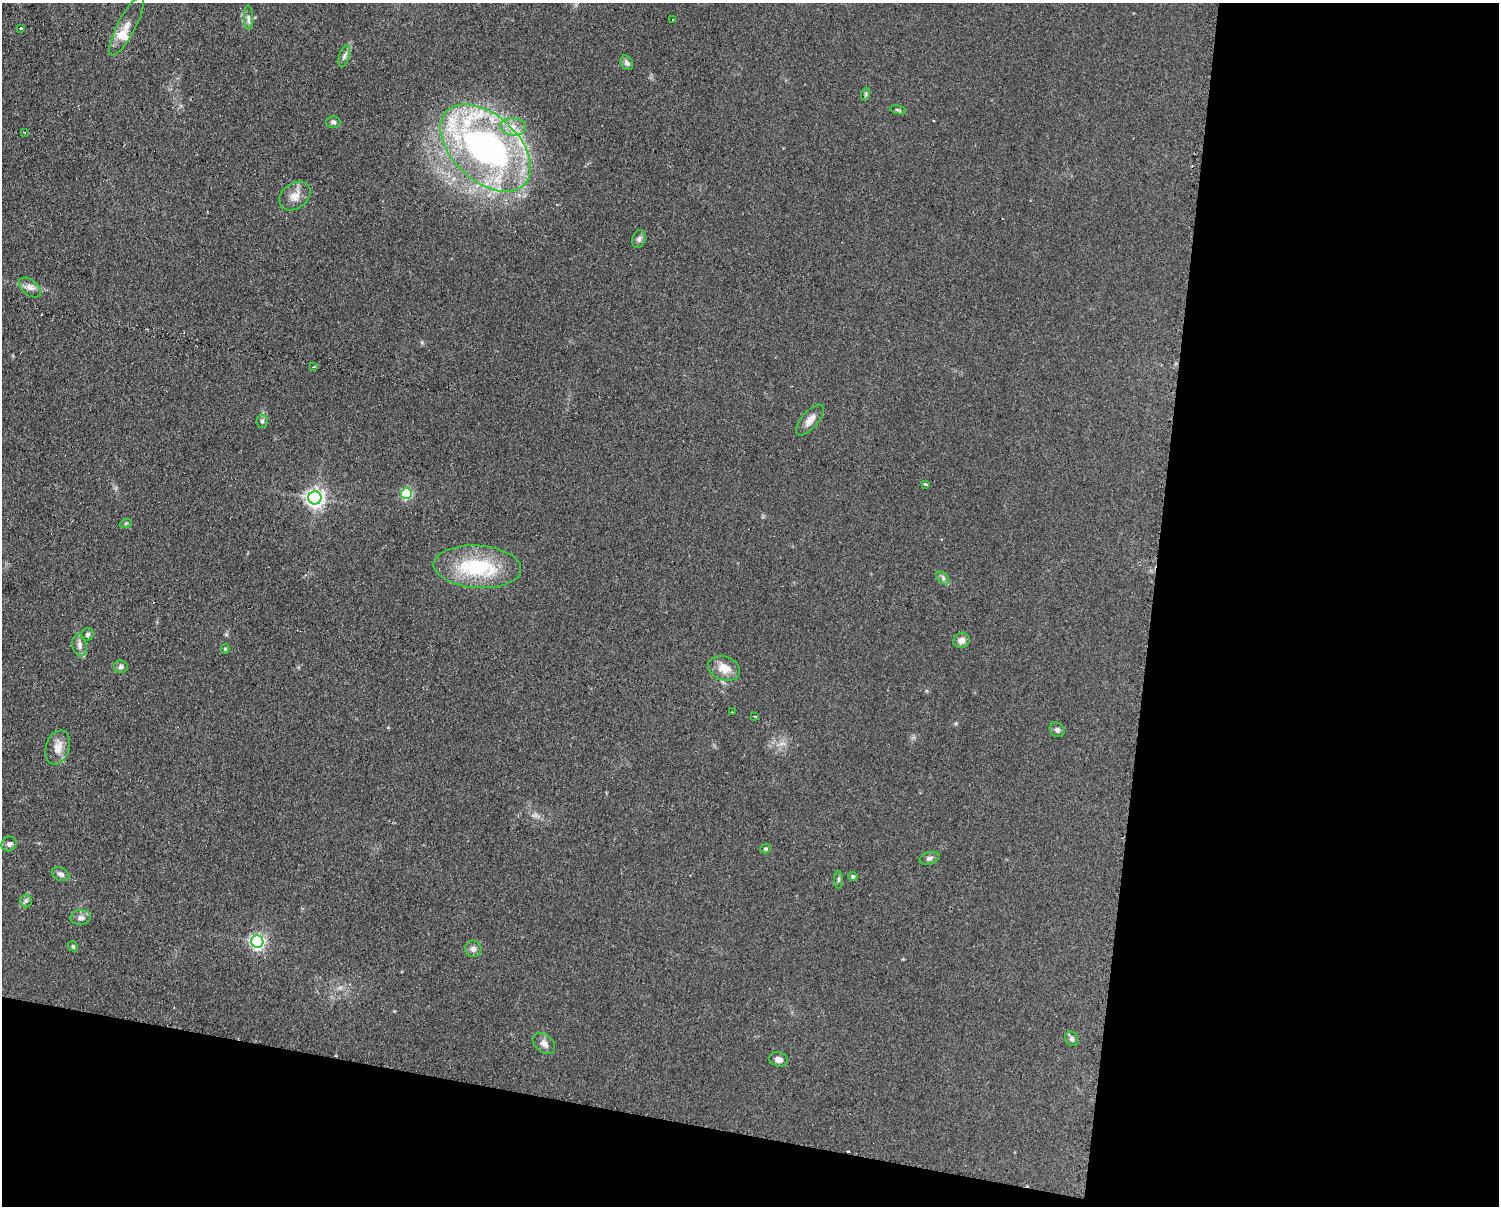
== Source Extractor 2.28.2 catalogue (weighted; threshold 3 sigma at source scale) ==
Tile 12 of 3 x 4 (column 3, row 4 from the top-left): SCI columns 3117-4613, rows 1-1204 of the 4863 x 4814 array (HDU 1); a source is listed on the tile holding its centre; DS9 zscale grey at full resolution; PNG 1501 x 1208 px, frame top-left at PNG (2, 3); each listed source drawn as its Kron ellipse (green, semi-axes under 4 px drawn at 4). Shown black and unused: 30% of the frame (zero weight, under 2 of 3 exposures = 2% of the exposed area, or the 3 px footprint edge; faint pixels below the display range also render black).
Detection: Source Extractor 2.28.2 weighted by HDU 2 'WHT'; one run over the whole footprint, this tile lists its part. Background 0.098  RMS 0.011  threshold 0.0502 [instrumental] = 3 sigma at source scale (4.5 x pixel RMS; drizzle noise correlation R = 1.50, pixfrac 1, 0.05/0.05 arcsec/px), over >= 5 px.
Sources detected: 62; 1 inside a brighter object's white glare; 5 cosmic-ray / hot-pixel residue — neither listed nor drawn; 8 inside a brighter listed object's ellipse — not listed separately; the other 48 listed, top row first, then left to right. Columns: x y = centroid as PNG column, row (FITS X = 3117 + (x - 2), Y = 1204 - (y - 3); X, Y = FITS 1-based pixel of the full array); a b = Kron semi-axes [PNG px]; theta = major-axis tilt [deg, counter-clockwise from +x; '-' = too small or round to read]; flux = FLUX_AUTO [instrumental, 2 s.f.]
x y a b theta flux
248 17 12 4 -88 3.5
673 20 3 2 - 1.7
127 26 33 9 62 13
21 28 3 3 - 2.7
344 56 11 5 73 3.5
627 63 7 6 - 4.6
866 94 7 4 71 1.6
898 110 8 4 -14 1.8
333 122 7 6 - 2.8
513 127 13 8 -4 11
25 132 3 2 - 0.87
486 148 54 33 -43 380
295 196 17 12 37 12
639 239 9 6 71 3.4
30 287 13 7 -39 6.4
313 367 3 2 - 1.3
810 420 19 8 49 8.9
262 421 6 5 - 2.3
925 485 3 3 - 30
406 494 5 5 - 100
315 498 6 6 - 500
126 523 6 4 18 1.5
477 567 44 21 -4 83
943 578 8 5 -46 2.8
87 634 6 6 - 2.7
961 640 8 7 - 6.6
80 645 11 7 -80 5.7
225 649 5 4 - 1.5
121 667 7 6 - 3.2
724 668 16 12 -20 14
732 712 3 2 - 1.3
755 716 4 3 - 3.5
1057 730 8 6 -42 3.2
58 747 17 11 72 13
9 844 7 7 - 4.3
766 849 5 4 - 1.6
929 858 10 6 17 3.2
61 874 9 6 -28 4.5
853 876 4 4 - 2.3
839 880 9 4 90 2.1
26 901 6 6 - 2.6
81 918 10 7 3 5
257 942 6 6 - 290
73 946 5 4 - 1.7
473 949 8 8 - 4.8
1071 1039 7 6 - 3.1
544 1043 13 8 -41 6.2
779 1059 9 7 -15 6.1